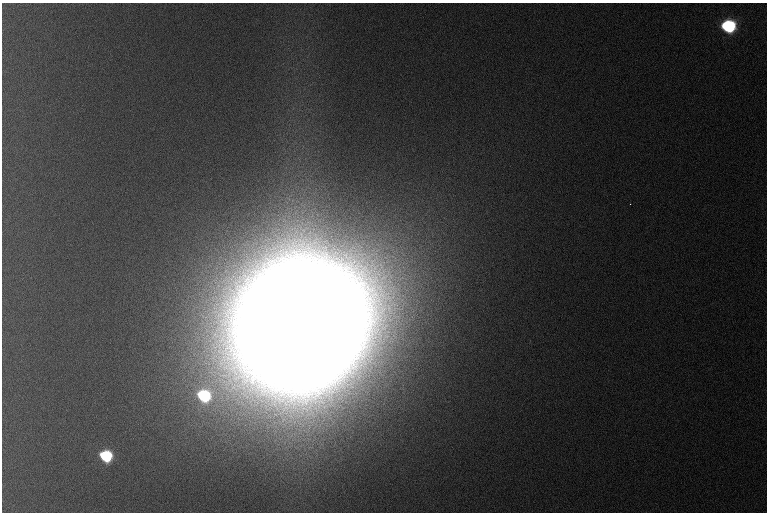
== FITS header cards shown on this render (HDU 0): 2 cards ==
NAXIS1  =                  765 /
NAXIS2  =                  510 /

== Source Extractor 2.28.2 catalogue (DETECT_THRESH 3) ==
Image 765 x 510 px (HDU 0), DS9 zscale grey, 1 PNG px = 1 image px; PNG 769 x 514 px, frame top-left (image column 1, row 510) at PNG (2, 3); no overlay
Background 1110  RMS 11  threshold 34.4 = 3 sigma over >= 5 px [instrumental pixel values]
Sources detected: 5; all 5 listed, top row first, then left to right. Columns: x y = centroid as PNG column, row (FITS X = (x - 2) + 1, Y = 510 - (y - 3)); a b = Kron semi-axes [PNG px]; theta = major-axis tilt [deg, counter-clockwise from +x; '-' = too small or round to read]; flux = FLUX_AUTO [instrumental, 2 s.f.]
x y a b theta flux
728 26 9 7 -11 1.4e+05
630 204 3 2 - 7.5e+02
301 325 60 56 42 1.5e+08
204 395 11 9 -10 1.2e+05
106 456 8 7 - 1.0e+05